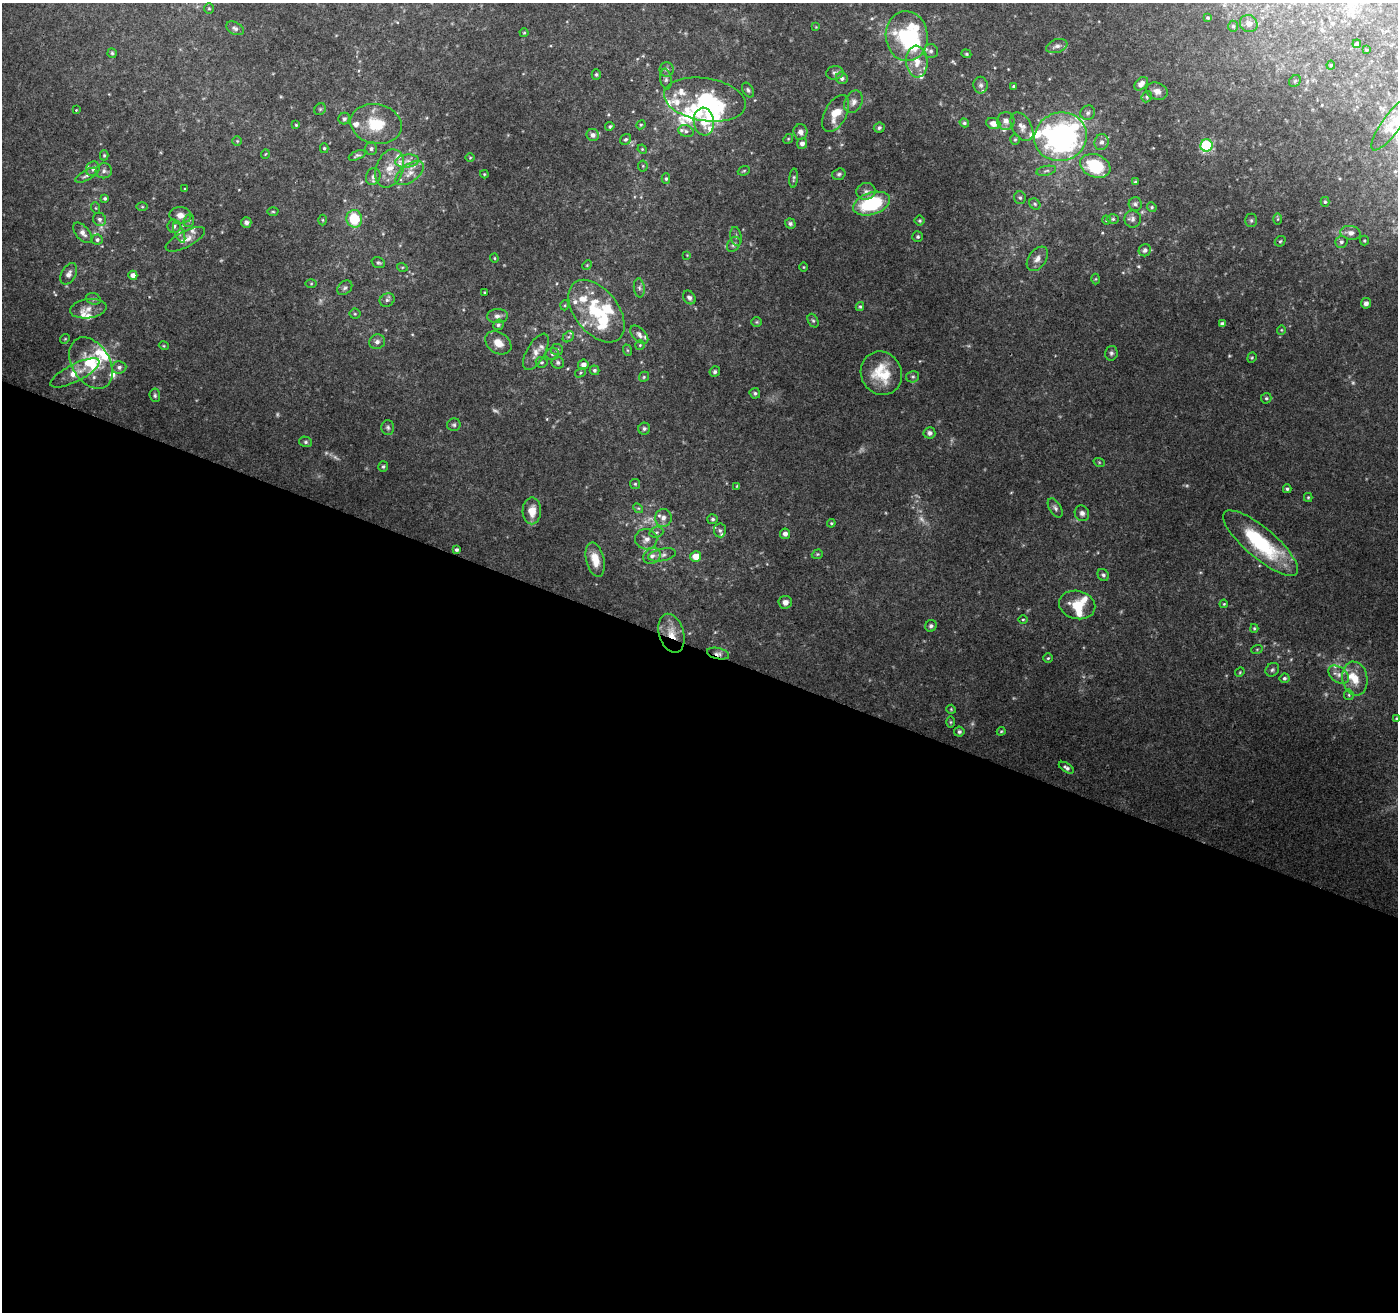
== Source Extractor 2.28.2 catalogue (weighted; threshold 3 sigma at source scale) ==
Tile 14 of 4 x 4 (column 2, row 4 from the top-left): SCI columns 1409-2804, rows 276-1585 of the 5599 x 5726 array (HDU 1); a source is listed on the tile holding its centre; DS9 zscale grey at full resolution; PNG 1400 x 1314 px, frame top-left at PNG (2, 3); each listed source drawn as its Kron ellipse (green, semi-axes under 4 px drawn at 4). Shown black and unused: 51% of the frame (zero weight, under 3 of 4 exposures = <1% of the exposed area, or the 3 px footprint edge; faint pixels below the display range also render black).
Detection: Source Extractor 2.28.2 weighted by HDU 2 'WHT'; one run over the whole footprint, this tile lists its part. Background 0.175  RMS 0.0072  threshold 0.0325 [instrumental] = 3 sigma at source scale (4.5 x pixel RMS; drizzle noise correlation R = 1.50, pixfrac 1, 0.0396/0.0396 arcsec/px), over >= 5 px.
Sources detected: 282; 12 too faint to see at this stretch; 4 inside a brighter object's white glare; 1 long thin detection or spike segment (spike, bleed or trail) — neither listed nor drawn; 38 inside a brighter listed object's ellipse — not listed separately; the other 227 listed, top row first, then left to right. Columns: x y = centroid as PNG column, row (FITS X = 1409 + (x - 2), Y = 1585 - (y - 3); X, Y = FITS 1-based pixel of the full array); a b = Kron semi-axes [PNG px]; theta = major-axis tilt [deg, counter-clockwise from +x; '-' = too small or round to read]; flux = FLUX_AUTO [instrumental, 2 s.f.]
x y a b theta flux
209 8 5 5 - 0.98
1208 18 4 3 - 0.86
1249 23 9 8 - 3.9
1233 26 5 5 - 1.2
816 27 4 4 - 0.54
235 28 9 6 -27 2.3
524 33 4 4 - 0.85
907 36 25 21 -83 57
1357 44 4 3 - 1.2
1057 46 11 6 18 3.4
1367 50 3 3 - 0.77
931 51 7 7 - 2.3
112 53 5 4 - 1.1
966 54 5 4 - 1
917 62 16 10 -84 11
1331 65 4 4 - 0.81
667 69 7 7 - 2.4
835 73 9 7 12 2.3
596 74 5 4 - 1.1
842 78 6 5 - 2.4
666 79 10 5 -81 2.1
1295 81 6 5 - 1.4
1141 84 8 5 45 3.1
981 85 8 7 - 2.1
1013 86 3 3 - 0.83
748 90 8 5 -60 1.6
1157 91 11 8 -19 4.8
1147 97 6 5 - 1.1
705 99 41 21 -10 48
853 102 12 8 64 4
320 109 6 5 - 1
76 110 4 3 - 0.54
1088 113 7 7 - 2
836 114 20 11 62 12
344 119 6 6 - 1.7
1006 121 9 9 - 4.1
704 122 14 10 -83 9.1
964 123 5 4 - 1.3
993 123 7 5 -21 5.7
376 124 26 20 -12 25
1392 124 32 9 54 11
296 125 3 3 - 0.73
641 125 5 4 - 0.87
610 126 5 4 - 1.2
1022 127 15 9 -59 5.8
879 128 5 5 - 1.5
686 131 8 6 -18 2.6
800 132 7 7 - 3.1
593 135 6 6 - 2.7
1061 137 26 24 17 190
626 139 6 5 - 1.4
788 139 5 4 - 0.84
1015 139 5 4 - 1
237 141 5 5 - 0.85
1101 142 8 7 - 3
802 144 5 5 - 3.1
1206 145 6 6 - 69
324 148 5 4 - 0.94
371 149 6 6 - 1.8
642 149 5 4 - 0.77
265 154 4 3 - 0.54
104 155 5 4 - 1
357 155 9 4 24 1.5
470 158 4 3 - 0.59
407 161 12 6 7 4.4
643 166 5 5 - 0.99
1095 166 15 11 -22 36
390 168 20 13 69 12
93 169 7 6 - 2.7
104 171 8 7 - 2.4
744 171 6 4 21 1.1
1046 171 10 4 11 2
410 173 16 8 37 6.9
484 174 4 4 - 0.75
839 174 7 5 17 1.6
86 175 12 5 30 2.6
373 177 8 7 - 2.9
794 178 10 4 86 1.3
666 179 5 4 - 1.2
1135 182 4 3 - 1
185 189 3 3 - 0.67
866 191 9 8 - 3.2
105 198 4 3 - 1.3
1020 198 6 5 - 1.4
1325 202 5 4 - 1
872 204 19 11 17 48
1035 204 6 5 - 1.3
1135 204 7 6 - 1.9
142 207 6 4 -1 0.95
1152 207 5 4 - 0.94
96 208 6 3 -71 0.77
273 211 5 3 - 0.78
180 215 11 8 -8 5.6
100 219 7 6 - 2.3
354 219 9 8 - 24
1113 219 6 5 - 1.3
1133 219 8 8 - 2.7
1278 219 6 4 89 0.81
322 220 5 3 - 0.75
1106 220 4 3 - 0.56
1251 220 7 5 90 1.5
189 221 6 5 - 1.3
920 221 5 5 - 1
246 222 5 5 - 2.4
790 224 5 5 - 1.6
174 226 7 6 - 2.4
83 233 12 6 -49 3.6
179 233 11 4 -67 2.2
1351 233 10 7 -10 4.1
736 236 9 5 -80 1.7
918 237 5 5 - 1.4
185 239 22 8 27 6.8
97 240 5 5 - 1.6
1280 241 6 4 42 1.1
1364 241 5 4 - 0.91
1341 242 6 5 - 1.6
734 244 8 6 55 2.1
1145 250 6 6 - 2.3
687 255 3 3 - 0.51
494 258 4 4 - 0.86
1037 259 13 8 55 5.3
378 263 7 5 -18 1.6
587 265 5 4 - 0.78
402 267 5 3 - 0.73
804 267 4 3 - 0.55
69 274 11 7 61 3.8
133 275 4 4 - 4.3
1096 279 5 3 - 0.68
311 284 5 3 - 0.79
345 288 8 6 43 2
639 288 9 5 -85 1.9
484 292 3 2 - 0.59
689 297 7 5 -53 2.3
93 299 7 5 -20 1.6
387 300 8 6 30 2
1366 303 5 5 - 2.8
565 305 5 3 - 0.72
860 307 4 4 - 1.2
88 309 18 9 8 6.3
596 311 36 21 -52 46
355 314 5 5 - 1.1
498 316 10 7 3 3
813 321 7 5 -62 1.4
757 322 5 5 - 0.92
1222 324 4 4 - 2.7
498 325 5 5 - 1.4
1281 330 5 4 - 0.79
639 335 11 6 -46 3
568 337 6 4 41 1.4
65 339 5 4 - 0.88
377 342 8 7 - 3.1
498 343 14 10 -33 8.3
640 345 5 5 - 0.87
164 346 5 3 - 0.61
557 350 6 5 - 1.9
627 350 6 3 -71 0.81
536 352 20 9 60 6.4
1111 353 7 6 - 1.9
552 354 7 6 - 2
1252 358 5 4 - 0.94
542 362 6 5 - 1.4
558 362 6 6 - 1.7
91 363 28 19 -58 30
583 365 5 5 - 4
119 367 7 6 - 2.6
594 370 5 5 - 1.5
715 372 5 5 - 1.5
75 373 27 8 27 11
580 373 6 4 33 1
881 373 22 20 -60 23
644 377 5 4 - 1.1
913 377 6 6 - 1.5
755 393 5 5 - 1.3
155 395 7 5 -86 1.4
1266 398 5 5 - 1.3
454 425 6 6 - 1.6
388 427 7 6 - 1.8
644 429 6 6 - 1.6
929 433 6 5 - 2.4
306 442 6 5 - 1.4
1099 462 6 3 -19 0.84
383 466 5 5 - 1.3
635 484 5 5 - 1
737 486 4 3 - 0.66
1287 489 4 3 - 1.1
1308 497 4 4 - 0.8
638 508 5 4 - 0.97
1055 508 10 6 -58 2.4
532 511 13 9 89 9.6
1082 513 8 7 - 3
663 518 9 8 - 3.8
713 519 5 5 - 1.7
831 523 4 4 - 0.83
720 530 7 6 - 1.9
656 532 7 5 20 1.7
785 534 5 5 - 2.7
646 539 11 10 - 5.1
1261 543 47 15 -40 63
457 550 4 4 - 1.4
817 554 6 4 20 0.95
662 555 14 6 11 3.3
652 556 9 7 37 3.5
696 557 5 5 - 9.7
595 560 17 9 -76 12
1103 575 6 5 - 1.6
785 602 7 6 - 3.7
1224 604 4 3 - 0.78
1077 605 18 14 -13 15
1023 619 4 3 - 0.72
931 626 6 5 - 1.8
1254 628 4 3 - 0.85
671 633 20 12 -73 11
1257 649 6 3 19 0.72
718 654 11 5 -12 2.8
1048 658 5 4 - 1
1272 670 7 6 - 1.7
1240 672 5 4 - 0.77
1339 675 11 7 -38 4.7
1284 678 5 5 - 1.5
1355 678 17 12 -80 13
1349 695 5 5 - 1
951 709 5 4 - 0.74
1397 719 4 4 - 1.3
950 722 5 4 - 0.82
1001 731 4 3 - 0.81
959 732 5 5 - 1.5
1066 768 8 4 -32 2
Overlapping masked pixels (flux is a lower limit): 2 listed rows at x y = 671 633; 718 654
Isophote crosses this tile's border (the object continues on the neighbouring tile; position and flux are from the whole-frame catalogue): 1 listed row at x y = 1397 719